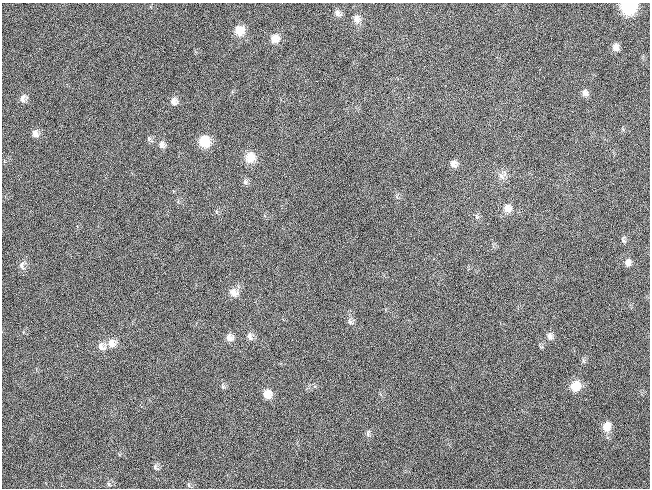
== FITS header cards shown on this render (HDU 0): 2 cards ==
NAXIS1  =                  648 / length of data axis 1
NAXIS2  =                  486 / length of data axis 2

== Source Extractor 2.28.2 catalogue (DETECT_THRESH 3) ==
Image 648 x 486 px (HDU 0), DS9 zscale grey, 1 PNG px = 1 image px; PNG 652 x 490 px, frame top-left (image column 1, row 486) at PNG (2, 3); no overlay
Background 118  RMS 26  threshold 78.4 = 3 sigma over >= 5 px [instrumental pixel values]
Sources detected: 37; all 37 listed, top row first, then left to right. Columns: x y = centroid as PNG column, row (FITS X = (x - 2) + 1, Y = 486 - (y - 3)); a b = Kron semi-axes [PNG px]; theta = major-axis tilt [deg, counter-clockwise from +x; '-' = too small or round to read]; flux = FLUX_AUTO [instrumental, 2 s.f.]
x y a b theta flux
629 7 11 9 4 100000
337 13 10 7 -39 7200
356 19 12 9 -75 10000
239 30 11 10 - 24000
275 39 10 10 - 17000
616 47 9 8 - 9100
585 93 9 8 - 7500
23 98 10 8 50 8400
173 101 9 8 - 9500
35 133 10 7 -74 9300
149 139 8 6 -87 3800
204 142 10 10 - 43000
161 145 10 8 -82 8300
250 157 13 12 - 22000
453 164 9 8 - 8500
502 175 13 10 33 11000
245 182 8 6 -89 4200
508 208 11 10 - 14000
477 216 7 4 -46 3300
623 240 10 5 -81 4100
628 262 9 7 -90 8100
22 265 12 7 90 7200
234 293 13 10 -37 12000
350 322 9 7 -44 5100
550 336 10 8 -80 7500
229 337 9 8 - 10000
250 337 11 7 -66 7000
112 343 12 11 - 15000
101 346 11 10 - 11000
223 386 7 4 -70 3300
576 386 11 10 - 29000
267 394 10 9 - 17000
607 427 11 9 76 19000
368 434 8 5 -83 4000
155 467 9 6 -58 4500
108 484 6 4 -89 2600
189 485 6 4 -70 2300
At the frame edge (FLAGS 8, measured only in part): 1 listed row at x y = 629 7